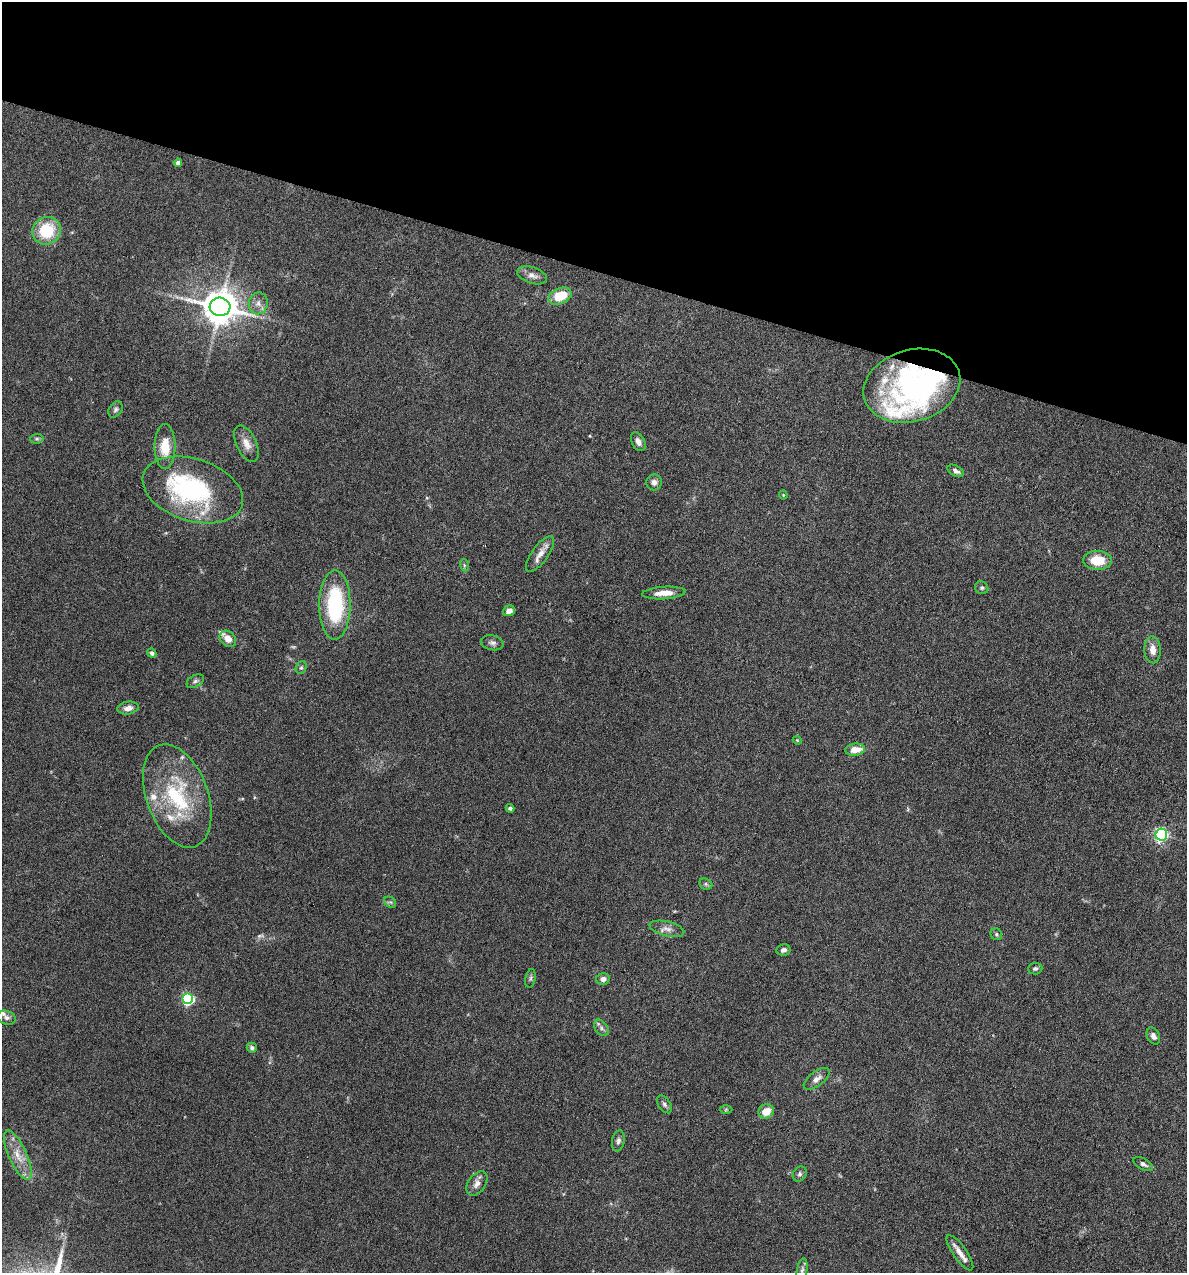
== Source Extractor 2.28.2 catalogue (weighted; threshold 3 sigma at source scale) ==
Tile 2 of 4 x 4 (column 2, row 1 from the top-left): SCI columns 1307-2491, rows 3815-5085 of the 5105 x 5085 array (HDU 1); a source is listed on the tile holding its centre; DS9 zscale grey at full resolution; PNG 1189 x 1275 px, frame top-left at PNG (2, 2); each listed source drawn as its Kron ellipse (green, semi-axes under 4 px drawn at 4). Shown black and unused: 21% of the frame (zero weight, under 4 of 8 exposures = <1% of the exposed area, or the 3 px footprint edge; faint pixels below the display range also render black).
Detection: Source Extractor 2.28.2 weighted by HDU 2 'WHT'; one run over the whole footprint, this tile lists its part. Background 0.207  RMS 0.0064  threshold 0.0261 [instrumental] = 3 sigma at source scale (4.09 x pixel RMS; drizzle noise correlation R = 1.36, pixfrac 0.8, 0.05/0.05 arcsec/px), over >= 5 px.
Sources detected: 70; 1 too faint to see at this stretch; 1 inside a brighter object's white glare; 1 cosmic-ray / hot-pixel residue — neither listed nor drawn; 8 inside a brighter listed object's ellipse — not listed separately; the other 59 listed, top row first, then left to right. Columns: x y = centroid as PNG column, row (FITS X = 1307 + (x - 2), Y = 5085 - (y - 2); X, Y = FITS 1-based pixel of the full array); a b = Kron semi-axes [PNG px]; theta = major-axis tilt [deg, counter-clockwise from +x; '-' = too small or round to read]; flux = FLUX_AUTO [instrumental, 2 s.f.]
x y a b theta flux
178 163 4 4 - 3.1
46 231 14 13 - 25
532 275 15 8 -18 3.6
560 296 12 7 23 16
258 303 11 9 78 4
220 307 10 9 - 1400
912 386 49 36 16 140
116 409 9 6 58 1.6
37 439 7 5 6 1.1
638 442 10 6 -60 3.1
246 444 19 10 -64 5.7
165 447 22 10 90 13
956 471 9 5 -29 2.2
654 482 8 8 - 2.5
193 490 52 31 -18 80
783 495 4 4 - 0.57
540 554 21 8 54 5.5
1097 560 14 9 -2 15
464 565 6 4 -73 0.81
982 588 7 6 - 1.3
664 593 22 6 4 6.3
335 605 35 15 89 54
509 611 6 5 - 3
228 639 9 7 -45 5.2
492 643 11 7 -12 2.2
1153 650 13 8 -87 5
152 653 5 4 - 1.6
301 667 6 5 - 1.1
195 681 9 6 30 1.5
128 708 10 6 9 3.6
797 740 4 3 - 0.5
855 750 10 6 6 7.7
177 796 54 31 -70 53
510 808 4 4 - 1.4
1161 835 6 6 - 120
706 884 7 5 -25 1.2
390 902 6 5 - 1.2
667 929 18 7 -14 4
996 934 6 5 - 1.1
783 950 7 5 12 1.9
1035 968 7 6 - 1.2
530 978 9 5 80 1.2
603 979 7 6 - 3.1
188 999 5 5 - 77
6 1018 9 7 -19 2.1
601 1028 9 6 -52 1.8
1153 1036 9 6 -65 2.5
252 1048 5 5 - 1.4
817 1079 15 7 37 3.7
664 1104 10 6 -56 1.8
726 1109 6 4 1 0.75
766 1111 8 7 - 7.9
618 1141 10 6 79 2.1
18 1155 27 9 -66 9.7
1143 1164 11 5 -29 2
800 1174 8 6 53 1.6
477 1183 13 8 54 4
960 1253 21 7 -55 5.4
802 1270 12 5 80 2
Overlapping masked pixels (flux is a lower limit): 1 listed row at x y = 912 386
Isophote crosses this tile's border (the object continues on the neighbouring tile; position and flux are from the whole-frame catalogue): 1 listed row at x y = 802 1270